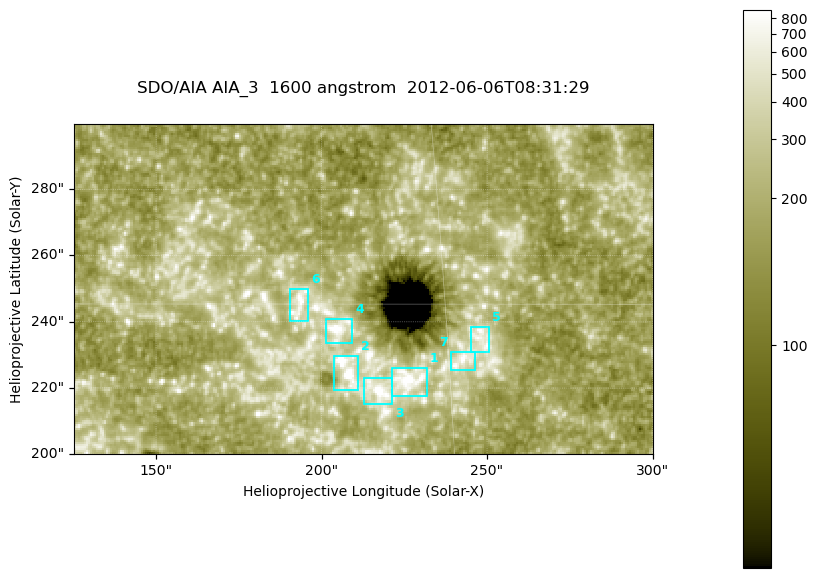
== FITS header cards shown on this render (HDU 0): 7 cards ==
TELESCOP= 'SDO/AIA '
INSTRUME= 'AIA_3   '
WAVELNTH=                 1600
WAVEUNIT= 'angstrom'
DATE-OBS= '2012-06-06T08:31:29.12'
CTYPE1  = 'HPLN-TAN'
CTYPE2  = 'HPLT-TAN'

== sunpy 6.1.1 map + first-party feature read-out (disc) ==
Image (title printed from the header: SDO/AIA AIA_3  1600 angstrom  2012-06-06T08:31:29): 287 x 164 px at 0.609 arcsec/px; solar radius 946 arcsec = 1552 px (partial field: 0.6% of the solar disc is inside the frame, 100% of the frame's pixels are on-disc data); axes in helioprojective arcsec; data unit not stated in the header (colour bar unlabelled)
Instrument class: DISC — disc imager (sunpy class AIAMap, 1600 A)
Bright regions (active regions / flare kernels): reference = the on-disc median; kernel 3 px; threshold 5 sigma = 341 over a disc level ~185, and >= 1.15x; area >= 47 px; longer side >= 3 px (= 1.8 arcsec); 7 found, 7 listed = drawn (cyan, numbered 1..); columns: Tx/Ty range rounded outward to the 2 arcsec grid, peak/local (2 s.f.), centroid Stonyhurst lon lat
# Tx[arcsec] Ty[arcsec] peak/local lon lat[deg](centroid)
1 220..232 216..226 7.3 +14 +14
2 204..212 218..230 7.2 +13 +14
3 212..222 214..224 6.2 +14 +13
4 200..210 232..242 6.4 +13 +15
5 244..252 230..240 3.9 +16 +14
6 190..196 240..250 4.8 +12 +15
7 238..248 224..232 4.4 +15 +14